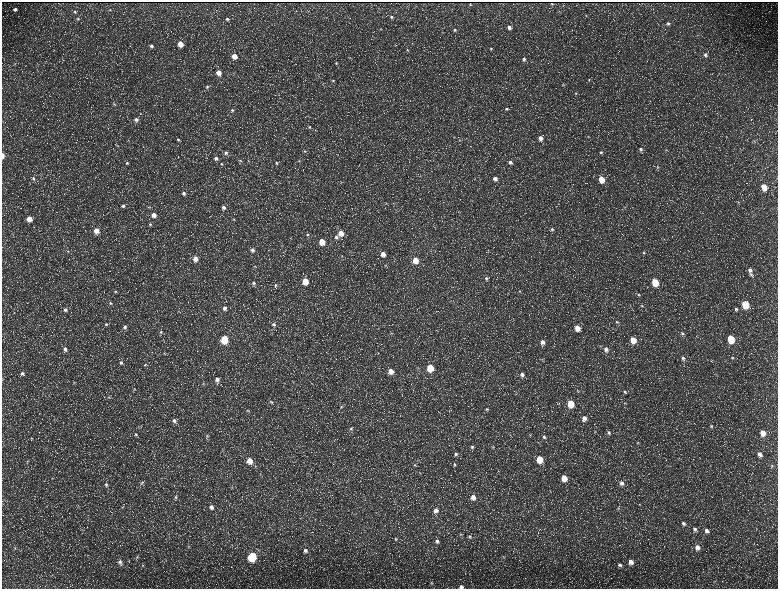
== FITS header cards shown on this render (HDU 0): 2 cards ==
NAXIS1  =                 1552 / length of data axis 1
NAXIS2  =                 1173 / length of data axis 2

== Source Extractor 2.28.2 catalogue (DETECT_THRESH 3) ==
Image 1552 x 1173 px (HDU 0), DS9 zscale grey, zoomed out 1/2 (1 PNG px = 2 x 2 image px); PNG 780 x 591 px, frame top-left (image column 1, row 1173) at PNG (2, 2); no overlay
Background 214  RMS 9.7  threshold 29.1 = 3 sigma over >= 5 px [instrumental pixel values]
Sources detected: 232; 33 cannot appear on this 1/2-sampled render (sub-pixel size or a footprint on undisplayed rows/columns) and are not listed; the other 199 listed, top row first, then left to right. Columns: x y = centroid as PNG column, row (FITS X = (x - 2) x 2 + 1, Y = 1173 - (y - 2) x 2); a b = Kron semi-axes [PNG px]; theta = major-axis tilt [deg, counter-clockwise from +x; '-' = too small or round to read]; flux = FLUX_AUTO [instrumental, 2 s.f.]
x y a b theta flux
552 4 2 2 - 720
470 5 2 2 - 1500
15 9 4 4 - 4900
110 10 3 3 - 1200
75 12 5 4 - 3000
586 15 3 3 - 1200
391 17 4 4 - 3400
78 19 4 4 - 2900
227 19 4 3 - 3000
668 23 4 4 - 3800
509 27 4 4 - 6500
381 29 4 2 - 1300
455 30 4 4 - 3300
412 43 3 3 - 1400
180 44 5 4 - 24000
151 46 5 5 - 5300
491 49 3 3 - 1900
407 50 3 3 - 1500
705 55 5 5 - 5200
234 56 5 4 - 23000
524 59 5 4 - 4700
336 63 5 4 - 2700
14 64 3 2 - 1100
218 73 5 5 - 16000
589 79 4 3 - 1700
333 81 4 3 - 2200
563 85 3 3 - 1600
207 87 5 4 - 3100
576 93 4 4 - 2000
114 104 6 3 -45 2300
506 109 5 4 - 3500
232 110 5 5 - 3800
136 120 5 4 - 7000
309 127 4 4 - 2700
315 130 3 2 - 930
588 136 3 2 - 1100
454 137 3 2 - 1000
540 138 5 4 - 11000
178 140 5 5 - 4100
459 140 4 3 - 1700
117 146 4 3 - 1300
143 147 3 2 - 800
324 148 4 2 - 1400
641 149 5 4 - 4600
666 150 4 3 - 1600
305 151 5 4 - 2800
601 152 5 4 - 3600
226 153 5 4 - 4700
3 156 5 2 - 12000
216 158 4 4 - 5900
240 160 4 3 - 1500
299 161 4 3 - 1700
510 162 5 4 - 6300
127 163 4 4 - 3200
276 163 4 3 - 2100
222 164 4 3 - 2200
657 166 4 3 - 1800
420 176 3 2 - 1300
33 178 5 4 - 3300
495 178 5 5 - 9400
601 179 5 4 - 32000
764 187 5 4 - 37000
184 193 4 4 - 4800
386 203 4 3 - 1600
123 206 5 4 - 4800
149 207 4 3 - 2200
223 207 5 4 - 6200
154 215 5 5 - 13000
29 219 5 5 - 21000
234 219 4 3 - 1700
150 224 5 4 - 3400
552 229 5 4 - 3100
96 230 5 5 - 20000
341 233 5 4 - 20000
308 235 4 4 - 2700
336 237 5 4 - 4700
322 242 4 4 - 32000
300 244 3 2 - 1100
252 250 5 5 - 6700
488 250 3 2 - 1000
68 251 3 2 - 1400
644 253 4 4 - 2800
383 254 5 4 - 16000
342 256 3 3 - 1200
195 259 5 4 - 15000
415 260 4 4 - 29000
385 265 4 3 - 1400
254 266 4 3 - 1300
750 270 6 4 -60 8200
751 274 5 4 - 2800
486 278 5 4 - 3700
305 281 5 4 - 41000
655 282 5 4 - 66000
253 283 5 5 - 4300
275 285 5 4 - 2900
495 287 3 2 - 1100
115 291 5 4 - 3000
519 291 5 4 - 2900
639 295 5 4 - 2400
110 303 5 4 - 3500
745 304 5 4 - 90000
642 306 5 4 - 2700
224 308 5 4 - 7600
736 309 5 5 - 4300
65 310 5 5 - 5200
617 322 5 4 - 2700
106 324 5 5 - 4000
274 324 5 4 - 4600
125 327 5 5 - 5700
577 328 5 4 - 24000
161 332 5 4 - 3100
392 333 4 2 - 1100
682 333 5 4 - 3800
224 339 5 4 - 93000
731 339 5 4 - 75000
633 340 5 4 - 32000
542 342 6 5 - 11000
65 349 6 6 - 7700
606 349 6 5 - 8400
164 353 3 2 - 860
683 358 6 5 - 5500
732 358 5 4 - 2800
121 363 5 5 - 4600
145 365 5 4 - 2600
418 368 3 3 - 1500
430 368 5 4 - 63000
391 371 5 5 - 16000
22 373 5 4 - 4600
522 375 6 5 - 8600
217 380 5 5 - 9100
74 383 5 3 - 2100
203 384 4 4 - 1900
134 389 5 4 - 3000
577 391 4 3 - 1600
625 392 5 4 - 3200
109 397 4 3 - 2000
270 402 4 4 - 2300
625 403 5 3 - 1800
571 404 5 4 - 52000
341 407 5 4 - 2900
487 409 6 4 -7 3800
247 410 4 3 - 1600
584 418 6 5 - 11000
174 420 6 5 - 6700
711 426 5 4 - 3100
139 427 5 3 - 2100
351 429 5 4 - 2900
595 432 4 3 - 1800
609 432 6 4 -67 4200
763 433 5 5 - 22000
136 434 6 5 - 4100
207 436 5 4 - 2600
544 437 5 5 - 4800
31 438 4 3 - 1700
638 443 5 4 - 2500
472 447 6 5 - 5700
493 447 5 3 - 2300
456 454 5 5 - 5300
760 454 6 5 - 8500
540 459 5 4 - 53000
28 461 5 3 - 1800
250 461 5 5 - 23000
454 464 5 4 - 3400
415 465 4 3 - 2000
772 466 5 4 - 2400
260 474 4 2 - 1100
564 478 5 4 - 32000
142 482 5 4 - 2900
621 483 6 5 - 7600
106 484 5 5 - 3800
232 487 3 3 - 1200
175 497 6 5 - 5200
473 497 6 5 - 14000
639 505 4 3 - 1500
211 507 6 5 - 8700
618 508 5 3 - 1900
436 510 6 6 - 12000
683 523 6 5 - 5200
269 527 4 2 - 1200
695 529 6 5 - 5300
706 531 6 5 - 7500
461 534 5 4 - 2700
470 536 6 5 - 4500
396 539 5 4 - 3100
47 540 3 2 - 1100
437 541 6 5 - 6600
188 547 4 4 - 2400
697 547 6 5 - 12000
15 548 5 4 - 2700
305 550 6 5 - 7300
137 557 4 4 - 2000
252 557 5 5 - 160000
504 557 5 2 - 1200
120 562 7 5 -62 5900
631 562 5 4 - 13000
143 565 4 4 - 2200
620 565 6 4 -26 4400
431 583 4 4 - 2100
461 587 4 3 - 6300
At the frame edge (FLAGS 8, measured only in part): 2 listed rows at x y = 3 156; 461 587
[33 sub-pixel or undisplayed-footprint detections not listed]